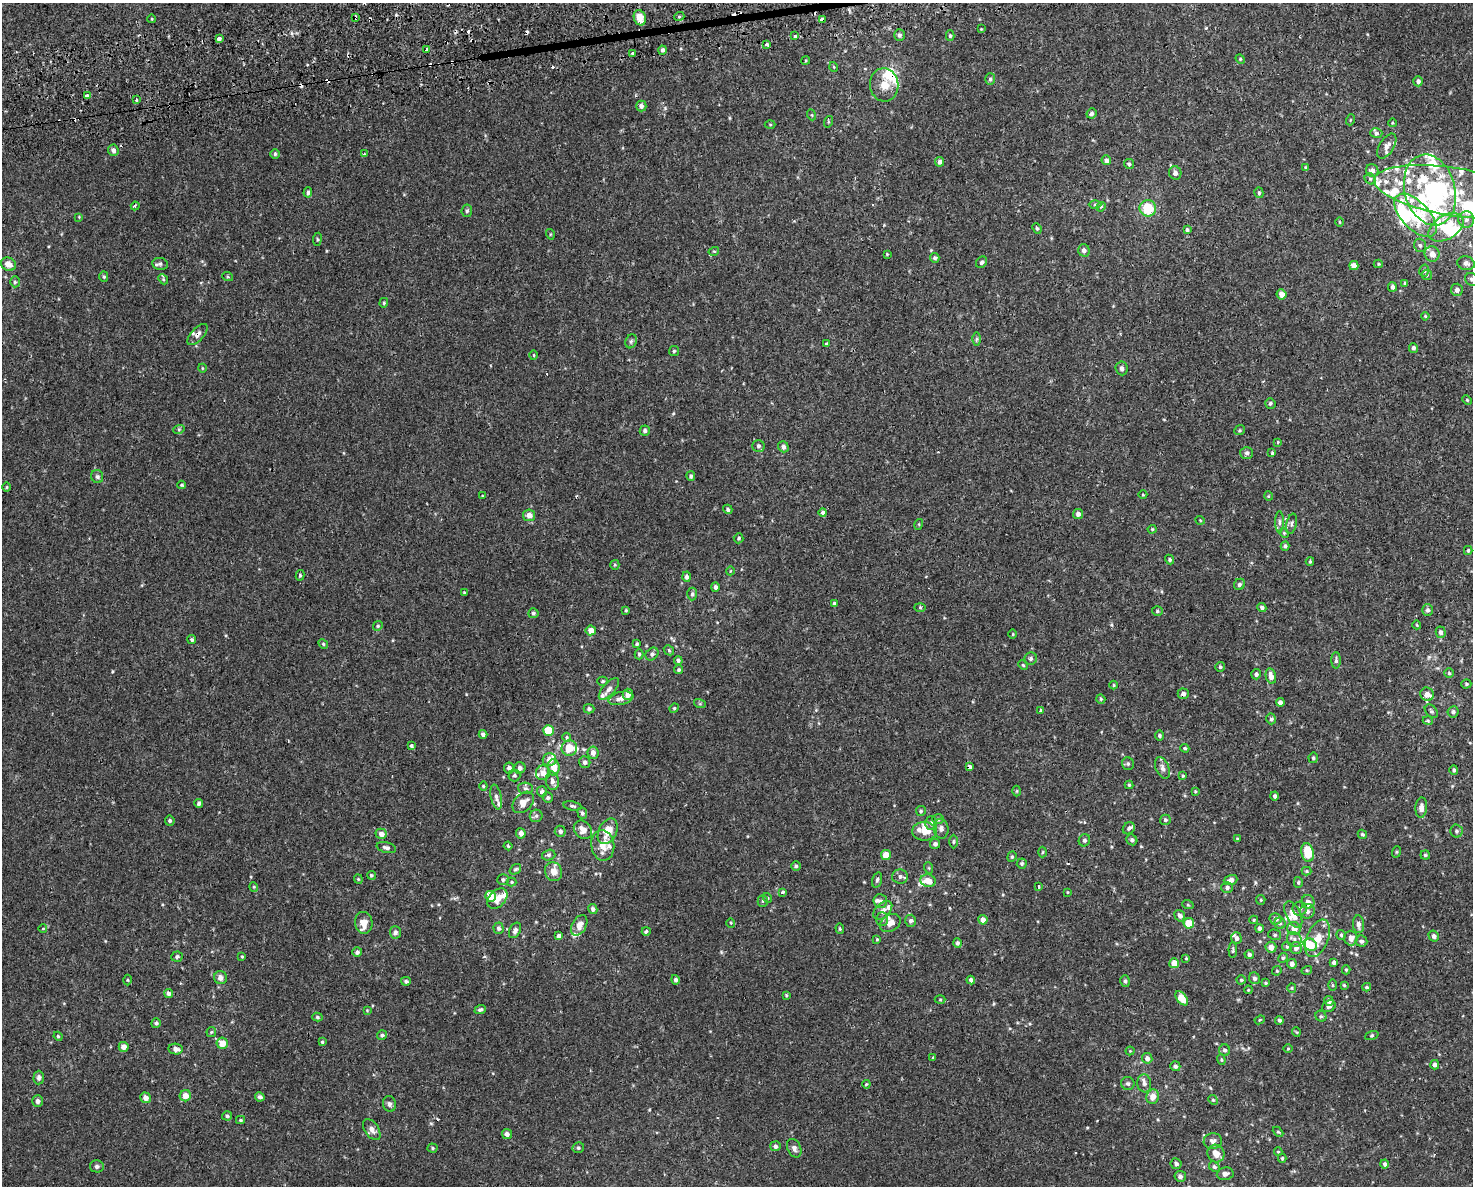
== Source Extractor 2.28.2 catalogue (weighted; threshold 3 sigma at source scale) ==
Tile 8 of 3 x 4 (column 2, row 3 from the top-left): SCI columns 1565-3035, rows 1223-2406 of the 4556 x 4811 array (HDU 1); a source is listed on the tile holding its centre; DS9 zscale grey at full resolution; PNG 1475 x 1188 px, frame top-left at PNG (2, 3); each listed source drawn as its Kron ellipse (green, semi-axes under 4 px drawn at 4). Shown black and unused: <1% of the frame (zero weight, under 2 of 3 exposures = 3% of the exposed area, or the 3 px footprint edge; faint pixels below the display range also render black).
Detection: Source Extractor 2.28.2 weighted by HDU 2 'WHT'; one run over the whole footprint, this tile lists its part. Background 5.66e-04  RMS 0.0026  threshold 0.0117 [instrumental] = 3 sigma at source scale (4.5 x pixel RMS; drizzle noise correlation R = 1.50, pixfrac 1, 0.0396/0.0396 arcsec/px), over >= 5 px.
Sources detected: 473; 7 inside a brighter object's white glare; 17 cosmic-ray / hot-pixel residue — neither listed nor drawn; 48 inside a brighter listed object's ellipse — not listed separately; the other 401 listed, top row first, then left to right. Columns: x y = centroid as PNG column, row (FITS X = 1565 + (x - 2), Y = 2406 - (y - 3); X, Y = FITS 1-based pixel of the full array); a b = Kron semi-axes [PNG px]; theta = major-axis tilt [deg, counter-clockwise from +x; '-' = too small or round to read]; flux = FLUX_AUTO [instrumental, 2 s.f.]
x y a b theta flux
355 17 4 3 - 0.57
679 17 5 3 - 0.29
640 18 8 6 -73 2.8
152 19 4 3 - 0.19
822 19 4 3 - 2.6
981 29 3 3 - 0.18
899 35 6 5 - 0.63
795 36 3 3 - 0.96
950 36 5 4 - 0.38
219 39 4 3 - 4.4
767 44 3 3 - 1.4
427 49 3 3 - 0.93
663 50 4 4 - 0.63
633 53 3 3 - 1.3
1240 59 5 4 - 0.28
806 60 4 3 - 0.25
834 67 5 3 - 0.22
990 79 6 5 - 0.47
1418 81 5 5 - 0.76
884 85 16 14 -82 4.6
87 96 4 3 - 2.3
136 100 3 3 - 2.1
641 106 5 5 - 1.1
1091 113 5 4 - 0.71
812 115 5 3 - 0.23
1350 120 5 3 - 0.24
828 122 6 4 72 0.29
1392 123 4 3 - 0.19
770 124 5 3 - 0.25
1376 133 6 5 - 0.62
1387 146 14 7 58 1.4
113 150 6 5 - 1
275 154 5 5 - 0.39
364 154 3 3 - 0.41
1106 160 5 4 - 0.89
940 162 5 4 - 0.92
1129 164 5 4 - 0.44
1306 168 4 3 - 0.4
1372 171 6 6 - 1.2
1175 173 7 6 - 1
1370 179 6 5 - 0.45
1430 190 36 25 -75 32
308 192 5 4 - 0.6
1456 192 83 24 -9 23
1259 193 5 4 - 0.44
1095 205 6 4 0 0.36
135 206 4 3 - 0.3
1101 207 5 4 - 0.32
1148 208 8 8 - 7.1
467 211 6 5 - 0.47
1415 215 27 13 -46 18
79 217 3 3 - 0.19
1466 220 8 8 - 1.2
1339 222 5 3 - 0.21
1446 227 19 12 32 7.5
1037 228 5 4 - 0.38
1187 230 4 4 - 0.38
550 234 5 3 - 0.23
317 239 7 3 84 0.34
1420 245 7 6 - 0.61
1084 250 6 5 - 0.97
714 251 5 3 - 0.27
887 254 4 4 - 0.21
1432 254 8 7 - 1.6
935 258 5 4 - 0.53
981 262 6 5 - 0.52
1466 263 9 7 -13 1.1
8 264 8 6 -28 1.6
160 264 8 6 -9 0.68
1378 264 4 4 - 0.31
1354 266 4 4 - 1.9
1424 271 6 5 - 0.46
1427 275 5 5 - 0.41
104 277 5 4 - 0.35
228 277 5 3 - 0.24
163 279 5 4 - 0.37
1471 279 7 6 - 0.55
15 282 5 4 - 0.39
1405 283 4 4 - 0.36
1392 287 5 4 - 0.69
1457 290 6 6 - 0.91
1282 294 5 5 - 2.1
384 303 5 4 - 0.31
1425 316 4 3 - 0.26
198 334 13 6 48 1.2
977 339 6 4 89 0.41
631 341 7 5 68 0.5
826 344 3 3 - 0.45
1413 348 5 4 - 0.61
674 351 5 5 - 0.36
534 355 5 3 - 0.25
202 368 4 3 - 0.2
1122 368 7 6 - 0.7
1467 400 5 4 - 0.29
1270 403 5 5 - 0.46
179 429 6 3 19 0.32
1240 430 5 4 - 0.34
645 431 5 5 - 0.6
1277 442 3 2 - 0.38
758 446 6 6 - 0.62
783 447 5 5 - 0.8
1247 453 6 6 - 0.68
1272 453 3 3 - 0.28
691 476 5 4 - 0.52
97 477 6 6 - 0.61
182 485 4 4 - 0.27
7 487 5 3 - 0.24
1143 495 4 3 - 0.19
482 496 4 3 - 0.19
1268 496 5 3 - 0.19
728 509 5 4 - 0.5
823 512 4 4 - 1.5
1078 514 5 5 - 0.93
529 515 6 6 - 1.4
1200 520 4 3 - 0.2
1279 522 11 4 90 0.63
919 524 5 3 - 0.26
1291 524 10 5 77 0.59
1152 529 4 4 - 0.28
1284 533 5 4 - 0.28
739 538 5 5 - 0.41
1285 546 4 4 - 0.51
1468 550 4 3 - 0.41
1170 559 5 4 - 0.47
1310 561 4 4 - 0.29
615 565 5 4 - 0.31
730 571 4 3 - 0.17
300 575 5 4 - 0.38
686 577 5 4 - 0.73
1239 584 6 5 - 0.56
715 587 5 4 - 0.81
464 592 3 3 - 0.17
692 594 6 5 - 0.59
834 604 4 4 - 0.47
920 607 6 4 -2 0.32
1262 608 4 4 - 0.7
626 610 3 3 - 0.29
1428 610 6 5 - 0.68
1157 611 5 4 - 0.41
533 613 5 5 - 0.5
1417 625 4 3 - 0.2
378 626 5 4 - 0.36
591 630 5 5 - 2.3
1441 632 5 5 - 0.6
1013 634 5 3 - 0.22
192 640 4 4 - 0.44
323 644 5 4 - 0.32
637 644 3 3 - 0.32
669 650 6 4 -47 0.34
639 654 5 4 - 0.4
652 654 7 5 45 0.64
1031 659 6 6 - 0.66
678 660 4 4 - 0.52
1336 660 8 4 90 0.61
1023 665 5 4 - 0.29
1220 667 5 5 - 0.37
679 670 4 4 - 0.37
1449 673 5 5 - 0.4
1256 674 5 5 - 0.65
1271 676 8 5 -77 1.6
602 681 5 4 - 0.38
1466 684 5 4 - 0.37
1114 685 4 4 - 0.26
609 689 13 6 48 1
628 694 6 5 - 1.8
1183 694 5 5 - 0.75
1427 694 7 6 - 1.4
621 698 12 6 13 1.6
1101 699 5 4 - 0.34
1280 702 4 4 - 0.96
700 704 6 4 -17 0.35
674 708 5 4 - 0.31
589 709 5 4 - 0.49
1040 710 3 3 - 0.62
1431 711 8 5 -46 0.46
1453 712 6 5 - 0.65
1271 719 5 4 - 0.64
1428 721 5 3 - 0.24
548 731 5 5 - 6.8
483 734 4 4 - 0.84
1159 735 5 4 - 0.4
567 737 4 4 - 0.29
411 746 3 3 - 1.5
569 748 8 7 - 3.9
1185 748 4 3 - 0.32
593 753 6 5 - 1.4
1313 758 5 4 - 0.43
549 760 6 6 - 1.8
585 762 6 5 - 0.64
1128 764 6 6 - 0.5
969 766 4 3 - 1.4
554 767 8 6 -87 3.5
509 768 5 5 - 1
520 768 6 5 - 0.79
1162 768 11 6 -69 1
1454 770 5 4 - 0.51
543 773 7 7 - 1.7
514 775 6 6 - 0.56
1183 776 4 3 - 0.25
552 781 9 6 -81 1.1
1129 785 4 4 - 0.32
483 786 4 4 - 0.26
525 788 7 5 -2 0.6
1017 791 5 3 - 0.23
1195 791 4 3 - 0.23
542 792 5 5 - 0.89
1275 796 4 4 - 0.52
496 797 12 5 -78 1
548 798 5 5 - 0.52
523 802 12 8 46 2.3
199 803 4 4 - 0.58
572 806 9 4 -10 0.52
1421 808 10 5 86 1.3
921 811 5 5 - 0.43
582 813 6 4 -71 0.47
536 816 6 6 - 0.57
938 819 6 5 - 0.41
1165 820 5 5 - 0.49
170 821 5 5 - 0.53
931 823 6 5 - 0.62
1129 828 6 5 - 0.48
941 829 10 7 -84 0.98
583 830 10 8 -47 2.1
560 831 5 5 - 0.72
608 831 14 9 64 4.3
925 831 12 9 -1 3.4
1456 831 6 6 - 0.57
521 833 5 5 - 1.4
381 834 6 5 - 1.4
1362 834 5 4 - 0.35
1237 838 4 3 - 0.24
1084 840 6 5 - 0.62
1132 840 6 5 - 0.59
953 842 7 3 89 0.29
935 844 5 5 - 0.79
603 845 15 11 -82 3.2
508 846 4 3 - 0.26
386 848 10 5 -12 0.77
1042 852 5 3 - 0.24
1308 852 9 6 -79 7.4
1396 852 6 4 71 0.27
549 855 7 5 16 0.58
886 855 5 5 - 2.8
1425 855 4 4 - 0.33
1012 857 5 4 - 0.36
1022 864 5 5 - 0.5
796 866 5 5 - 0.44
929 868 6 3 -71 0.26
515 869 6 4 38 0.38
1306 871 5 4 - 0.31
553 872 9 8 - 2.3
371 875 5 4 - 0.37
900 877 8 7 - 0.85
358 879 5 4 - 0.3
503 880 6 5 - 0.56
877 880 8 4 73 0.5
1231 880 7 5 19 1.4
928 881 7 6 - 2.4
511 882 5 4 - 0.33
1298 882 5 4 - 0.35
254 887 5 3 - 0.24
1038 887 3 3 - 4.4
1227 888 6 5 - 0.66
783 892 3 3 - 1.6
1067 892 4 2 - 0.19
490 896 5 5 - 4.1
768 898 5 3 - 0.22
497 899 12 8 46 2.7
1261 900 5 4 - 0.28
763 901 5 5 - 0.43
880 901 7 7 - 0.82
1308 902 7 6 - 1.4
1188 905 6 3 -18 0.26
593 909 5 4 - 0.69
1300 909 7 7 - 0.83
883 910 11 7 46 1.2
1307 911 7 7 - 0.96
1293 915 14 7 -65 2.6
1180 916 6 5 - 0.99
882 919 7 6 - 0.57
1276 919 6 5 - 1.2
983 920 4 4 - 1.7
1254 920 4 4 - 0.34
911 921 6 5 - 0.74
364 923 11 8 -83 2.7
731 923 5 3 - 0.21
890 923 11 8 32 1.8
1189 923 5 5 - 5.6
1280 923 5 5 - 0.52
1358 924 9 5 -86 1.1
579 925 11 7 61 2.2
499 928 5 5 - 0.66
1259 928 4 4 - 0.78
43 929 4 3 - 0.24
840 929 5 4 - 0.33
1294 929 7 6 - 1.7
515 930 8 5 62 0.94
646 931 4 3 - 0.49
395 932 6 5 - 0.68
1275 935 6 5 - 0.49
1341 935 5 4 - 0.49
559 936 4 4 - 0.99
1434 936 5 5 - 0.8
1236 938 6 5 - 0.78
1318 938 20 10 67 4.2
1351 938 7 6 - 1.5
877 939 4 3 - 0.3
1294 939 8 7 - 0.89
1361 941 6 5 - 0.64
957 943 5 4 - 0.55
1310 945 7 6 - 4.8
1271 947 5 5 - 1.6
1287 947 5 4 - 0.31
1296 948 6 6 - 0.98
1233 950 8 4 89 0.43
357 952 5 5 - 0.73
1249 954 5 4 - 0.64
242 956 4 3 - 0.24
177 957 5 5 - 0.47
1186 958 4 3 - 0.23
1283 958 5 4 - 0.34
1334 962 4 3 - 0.68
1174 963 5 5 - 3.3
1292 964 5 5 - 1.1
1307 970 5 3 - 0.24
1346 970 4 4 - 0.33
1277 971 5 4 - 0.29
220 978 6 6 - 1.2
1255 978 6 5 - 0.66
127 980 5 3 - 0.24
675 980 5 4 - 0.6
971 980 4 4 - 0.79
1241 980 4 4 - 0.31
406 981 5 4 - 0.54
1125 981 6 5 - 0.5
1265 983 4 4 - 0.26
1332 985 6 4 -89 0.31
1344 985 3 3 - 0.36
1367 987 4 3 - 0.35
1292 988 5 4 - 0.29
1248 990 4 3 - 0.21
168 993 4 4 - 0.81
786 995 4 3 - 0.25
1182 998 8 5 -51 4.8
940 1000 5 3 - 0.23
1329 1001 5 5 - 0.81
1329 1006 7 5 28 0.8
367 1010 4 4 - 0.21
480 1010 6 4 19 0.49
1321 1016 6 5 - 0.45
317 1017 5 4 - 0.41
1260 1020 5 4 - 0.27
1279 1020 4 4 - 0.49
156 1023 5 4 - 0.46
211 1032 5 4 - 0.3
1296 1032 5 3 - 0.19
382 1035 5 4 - 0.5
1372 1035 7 3 19 0.31
58 1036 4 4 - 0.31
322 1042 4 4 - 0.28
222 1043 5 5 - 3
124 1047 5 5 - 1.7
176 1049 7 5 -9 1.1
1288 1049 4 3 - 0.2
1225 1050 6 5 - 0.61
1130 1051 4 4 - 0.21
933 1058 4 3 - 0.38
1147 1058 5 5 - 1
1221 1060 5 4 - 0.32
1435 1065 5 4 - 0.86
1175 1066 5 5 - 0.64
39 1078 7 5 89 0.69
1144 1083 9 7 -83 1
866 1084 4 3 - 0.35
1128 1084 6 6 - 0.55
185 1096 6 5 - 2.2
260 1097 5 4 - 0.79
1153 1097 7 6 - 1.9
145 1098 5 5 - 1.5
1213 1100 5 4 - 0.31
38 1101 6 5 - 0.88
389 1104 8 6 -78 0.7
227 1116 5 4 - 0.46
240 1120 4 4 - 0.3
372 1130 12 7 -55 1.5
1278 1132 6 4 -44 0.29
507 1134 5 5 - 0.91
1213 1141 9 8 - 1
775 1146 5 5 - 0.66
433 1148 5 4 - 0.32
578 1148 6 5 - 0.45
794 1148 10 6 -65 1
1278 1152 4 4 - 0.24
1216 1154 9 8 - 2.3
1282 1158 4 3 - 0.35
1176 1164 5 5 - 0.53
1385 1164 4 4 - 0.59
97 1166 7 6 - 0.69
1214 1167 6 4 -45 0.54
1225 1174 8 6 8 0.98
1180 1176 6 5 - 0.87
Overlapping masked pixels (flux is a lower limit): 5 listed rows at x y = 355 17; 822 19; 884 85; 198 334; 969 766
Isophote crosses this tile's border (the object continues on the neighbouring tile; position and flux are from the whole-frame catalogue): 2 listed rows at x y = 1471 279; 1225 1174